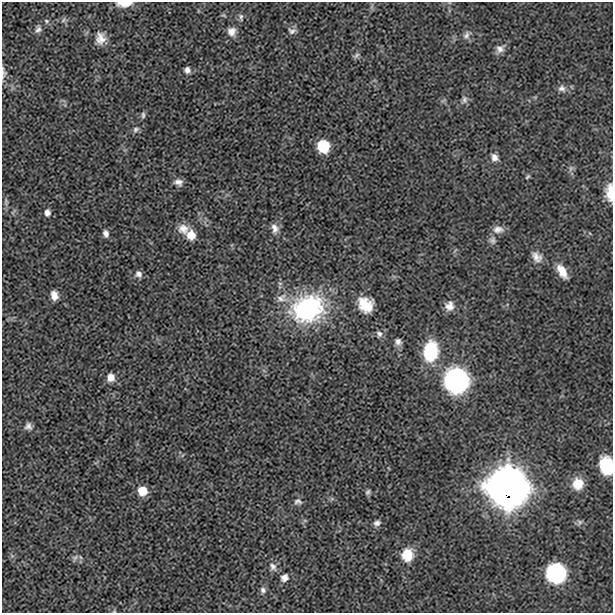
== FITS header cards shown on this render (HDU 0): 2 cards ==
NAXIS1  =                  611 / length of original image axis
NAXIS2  =                  611 / length of original image axis

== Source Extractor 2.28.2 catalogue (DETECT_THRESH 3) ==
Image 611 x 611 px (HDU 0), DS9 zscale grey, 1 PNG px = 1 image px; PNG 615 x 615 px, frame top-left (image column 1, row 611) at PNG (2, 2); no overlay
Background 6.59e-05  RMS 0.0033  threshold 0.01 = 3 sigma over >= 5 px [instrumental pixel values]
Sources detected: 60; all 60 listed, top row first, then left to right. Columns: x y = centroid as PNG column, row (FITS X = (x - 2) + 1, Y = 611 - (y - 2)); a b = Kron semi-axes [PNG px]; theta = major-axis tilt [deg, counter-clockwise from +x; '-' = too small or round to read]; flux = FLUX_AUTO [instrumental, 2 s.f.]
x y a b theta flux
124 3 16 6 2 3.2
241 17 10 5 -88 0.62
63 20 8 4 66 0.46
46 21 7 5 -24 0.43
38 29 10 7 72 0.87
231 31 11 11 - 1.7
292 31 11 9 -5 0.98
466 35 12 8 62 1.1
100 38 15 11 -87 2.3
500 49 12 9 38 1.4
356 55 9 5 38 0.54
187 70 8 7 - 0.95
2 73 11 9 -41 0.96
562 89 10 9 - 1.1
464 100 11 8 81 0.9
143 115 9 5 -90 0.52
136 129 9 7 40 0.74
323 146 9 8 - 13
494 157 10 8 -68 1.3
571 168 9 6 72 0.65
528 177 8 4 41 0.36
178 182 11 8 -15 1.3
610 192 21 9 -90 3.3
6 202 10 6 -88 0.61
47 213 9 7 -87 1.1
275 228 13 8 -72 1.4
183 229 16 13 -5 2.4
498 229 15 9 -1 1.6
106 233 10 7 -78 0.95
191 235 12 11 - 2.6
492 240 11 9 -78 0.96
537 257 15 10 -41 1.8
562 271 17 8 -59 3.1
138 274 9 8 - 1
54 295 10 7 -78 1.8
282 298 16 12 8 2.3
365 305 16 13 -49 5
449 306 11 10 - 1.8
308 309 35 27 20 33
379 334 9 7 -56 0.77
398 342 8 7 - 0.96
431 351 19 13 82 12
111 377 9 8 - 2.1
456 380 10 10 - 260
28 426 9 9 - 0.95
607 466 14 10 -75 14
578 484 12 11 - 4.1
508 488 14 12 -87 1900
142 491 9 8 - 3.8
368 492 8 5 60 0.52
298 501 11 8 -2 0.87
579 522 8 6 56 0.54
377 523 9 7 15 0.86
407 555 14 12 85 4.9
75 558 9 7 57 0.79
273 567 13 9 -56 1.2
556 573 10 9 - 100
284 578 11 9 43 1.4
263 590 9 7 -74 0.87
114 611 5 4 - 0.23
At the frame edge (FLAGS 8, measured only in part): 5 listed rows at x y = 124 3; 2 73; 610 192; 607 466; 114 611